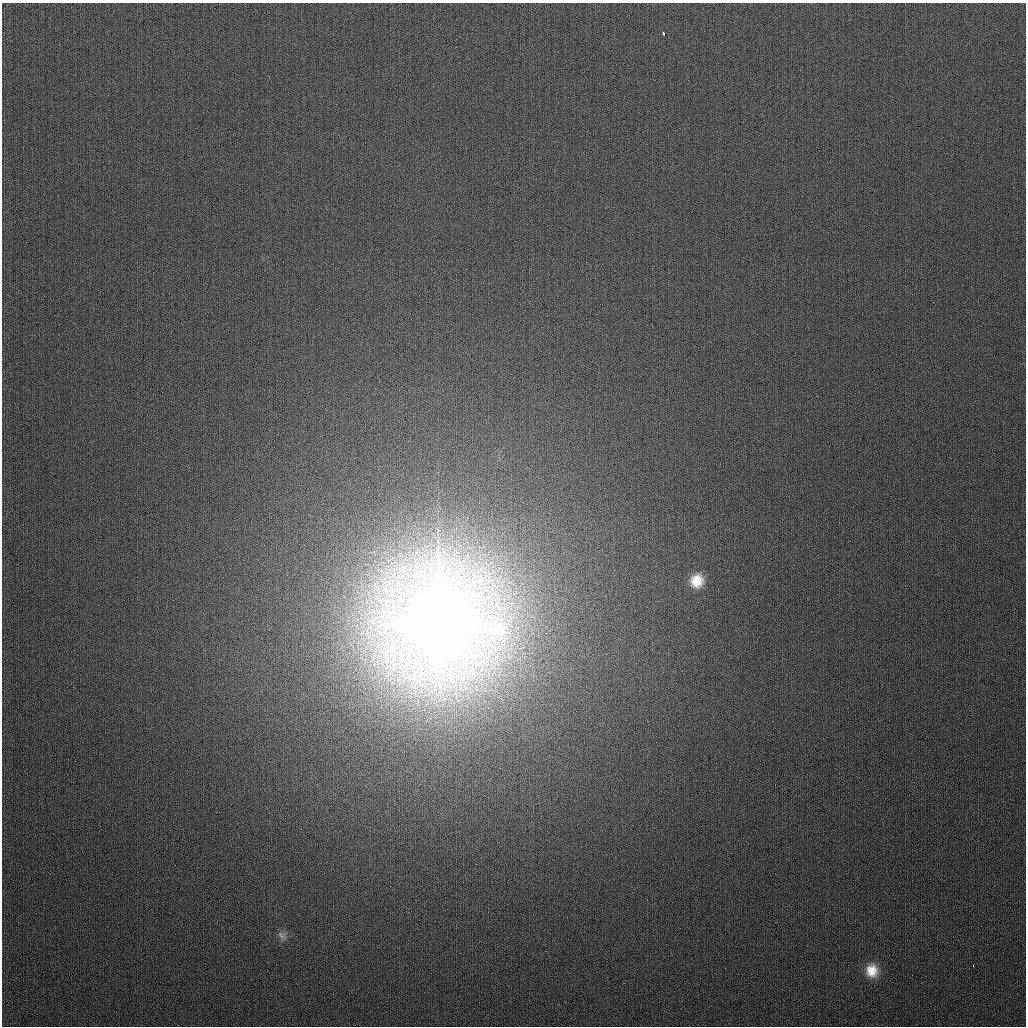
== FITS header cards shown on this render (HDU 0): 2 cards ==
NAXIS1  =                 1024
NAXIS2  =                 1024

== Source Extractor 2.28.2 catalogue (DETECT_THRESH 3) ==
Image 1024 x 1024 px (HDU 0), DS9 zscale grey, 1 PNG px = 1 image px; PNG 1028 x 1028 px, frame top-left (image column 1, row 1024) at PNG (2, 3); no overlay
Background 285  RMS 11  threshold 34.2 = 3 sigma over >= 5 px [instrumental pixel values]
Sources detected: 6; all 6 listed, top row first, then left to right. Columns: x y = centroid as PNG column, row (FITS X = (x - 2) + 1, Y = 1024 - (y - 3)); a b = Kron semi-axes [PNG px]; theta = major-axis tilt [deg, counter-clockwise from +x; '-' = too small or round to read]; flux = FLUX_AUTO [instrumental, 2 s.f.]
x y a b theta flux
663 33 4 3 - 3.4e+03
697 581 16 14 67 1.5e+04
439 624 29 28 - 1.2e+07
281 935 11 4 -40 2.3e+03
973 966 3 2 - 1.5e+03
872 971 16 14 -81 1.3e+04